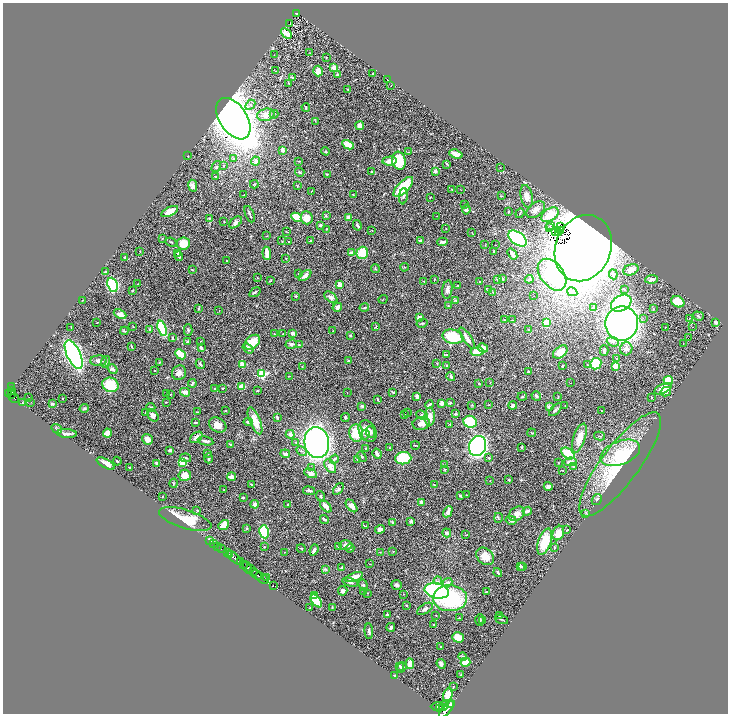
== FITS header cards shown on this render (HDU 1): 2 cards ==
NAXIS1  =                 1451
NAXIS2  =                 1423

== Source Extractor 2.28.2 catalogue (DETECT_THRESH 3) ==
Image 1451 x 1423 px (HDU 1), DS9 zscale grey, zoomed out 1/2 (1 PNG px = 2 x 2 image px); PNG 730 x 716 px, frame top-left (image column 2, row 1422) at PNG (3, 3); each listed source drawn as its Kron ellipse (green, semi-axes under 4 px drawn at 4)
Background 0.687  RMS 0.028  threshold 0.0846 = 3 sigma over >= 5 px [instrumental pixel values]
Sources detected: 482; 21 cannot appear on this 1/2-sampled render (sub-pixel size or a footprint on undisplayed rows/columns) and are neither listed nor drawn; the other 461 listed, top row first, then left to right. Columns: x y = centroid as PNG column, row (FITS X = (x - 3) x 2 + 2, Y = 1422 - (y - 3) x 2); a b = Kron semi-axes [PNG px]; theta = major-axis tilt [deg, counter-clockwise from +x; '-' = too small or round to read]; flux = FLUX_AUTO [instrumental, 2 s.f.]
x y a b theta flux
297 13 4 3 - 85
290 24 2 1 - 1.8
286 33 6 3 -44 34
310 53 2 1 - 1.4
274 55 2 2 - 2.4
326 57 3 2 - 2.2
334 67 3 2 - 50
276 71 3 2 - 2.6
318 71 5 4 - 39
372 73 2 2 - 2
338 75 3 3 - 11
292 77 4 2 - 5.8
387 80 2 2 - 2.2
288 83 2 2 - 2.1
391 85 3 1 - 1.5
348 89 3 2 - 4.5
250 105 6 4 45 12
306 107 4 2 - 5.6
274 114 4 2 - 4.1
266 115 9 6 13 56
233 119 23 13 -57 9800
315 121 3 2 - 1.9
360 126 4 4 - 30
348 145 6 4 -27 85
283 150 2 2 - 66
325 151 4 3 - 4.7
408 152 2 1 - 1.4
456 154 7 4 -18 27
187 156 3 2 - 2
233 159 4 4 - 7.6
256 161 4 4 - 21
299 161 2 2 - 1.8
390 161 7 4 5 39
399 161 9 6 -81 200
447 164 4 2 - 3.4
223 165 3 3 - 5.5
216 167 6 2 59 5
500 167 2 1 - 1.3
372 171 3 2 - 3.4
435 171 4 3 - 12
300 172 5 3 - 7.9
327 174 2 2 - 4.4
216 177 4 2 - 5.2
254 184 4 2 - 4.1
297 185 3 2 - 2.8
193 186 6 4 -80 19
403 187 13 5 45 210
452 189 3 2 - 4
461 190 2 1 - 1.7
311 191 3 2 - 2.2
243 195 3 2 - 1.9
353 195 2 2 - 4
403 196 8 3 83 12
501 196 3 2 - 2.6
527 196 12 6 -78 43
430 197 2 2 - 3
465 205 2 2 - 2.9
466 210 5 4 - 18
536 210 10 6 37 31
170 211 9 4 26 53
508 211 3 2 - 4.8
520 213 5 3 - 6.2
250 214 8 3 -67 10
326 215 4 3 - 5
550 215 9 6 33 99
437 216 2 2 - 1.9
297 217 6 4 -26 130
348 217 3 3 - 17
209 218 3 2 - 3.3
307 218 7 6 - 49
224 221 3 2 - 1.5
236 222 7 4 40 20
320 225 4 3 - 9.4
357 225 5 2 - 11
551 226 3 2 - 8.5
560 226 3 2 - 1.8
549 227 3 2 - 0.66
326 229 3 2 - 2.8
446 229 2 1 - 2
372 230 2 2 - 2.1
286 231 3 2 - 2
560 231 2 1 - 0.15
556 232 2 1 - 2.4
559 232 2 2 - 2.4
472 233 3 1 - 1.7
267 236 2 2 - 3.5
162 238 3 2 - 3.7
518 238 10 6 -36 900
282 241 3 2 - 1.8
288 241 2 1 - 2.3
311 241 4 3 - 5
420 241 4 2 - 8.9
171 242 6 2 -24 6.1
442 242 5 2 - 11
183 243 6 6 - 110
485 245 3 2 - 2
495 245 2 1 - 1.4
583 248 34 27 68 14000
140 251 2 2 - 2
494 251 3 2 - 4.8
178 253 3 2 - 6.8
267 253 6 2 -83 72
351 253 3 3 - 18
362 253 6 6 - 100
512 254 6 2 -52 32
179 256 5 3 - 13
124 258 2 2 - 3.5
286 258 2 2 - 2.4
227 261 2 2 - 2.4
404 267 4 2 - 4.3
375 268 4 3 - 4.7
192 270 3 2 - 4.3
631 270 8 5 21 42
106 271 3 3 - 3.2
298 273 2 2 - 5
613 274 5 3 - 5.3
552 275 18 11 -52 440
305 276 7 3 38 30
257 278 2 2 - 2.5
497 279 3 3 - 6.3
503 279 3 2 - 5.1
529 279 4 3 - 8
652 279 6 4 6 19
270 280 3 2 - 3.5
434 280 3 2 - 2.7
424 282 2 2 - 3.5
479 282 3 2 - 4.6
138 284 3 2 - 1.9
112 285 7 5 -66 570
340 285 2 2 - 120
458 286 3 2 - 3.1
624 289 2 2 - 2.4
447 290 9 5 82 20
488 290 2 2 - 8.8
132 291 3 3 - 3.8
255 292 6 3 36 9.6
493 292 2 2 - 2.9
572 292 5 3 - 23
296 296 3 2 - 5
534 296 2 1 - 2.2
331 297 7 4 -38 20
383 299 5 1 - 1.9
82 300 3 2 - 2
455 300 4 2 - 4.3
678 302 7 5 -29 150
621 303 11 7 30 370
448 305 3 2 - 3.3
337 307 5 3 - 25
594 307 3 2 - 11
199 308 4 2 - 4.7
364 308 5 2 - 4.5
653 309 4 2 - 3.7
219 311 2 2 - 1.8
120 314 7 4 -25 27
698 316 5 3 - 7.3
419 318 4 3 - 22
643 318 2 2 - 4.6
689 318 2 1 - 1.2
504 320 3 3 - 3.8
512 320 3 2 - 2.1
546 322 3 2 - 130
715 322 4 3 - 11
97 323 2 1 - 3.4
422 323 6 2 13 7.1
622 324 17 16 - 3300
133 326 4 2 - 2.5
71 327 2 2 - 2
376 327 4 2 - 3.9
665 327 2 1 - 2.4
692 327 2 1 - 1.8
162 328 8 4 -73 270
150 330 4 3 - 7.1
188 330 6 3 -90 6.3
528 330 3 3 - 3.8
124 331 4 2 - 4.3
333 331 2 1 - 2.2
293 333 2 2 - 65
274 334 2 1 - 3.3
283 334 2 2 - 4.2
350 335 3 3 - 6.9
453 337 10 7 -14 220
172 338 4 2 - 4
467 338 12 3 -57 33
689 338 2 1 - 3.9
187 341 3 3 - 5.3
201 341 2 2 - 2.1
252 342 9 6 41 100
613 342 6 4 -19 18
291 344 6 4 16 11
683 344 3 2 - 2.1
299 345 4 3 - 6
131 346 3 2 - 6.4
201 348 4 2 - 13
248 348 6 4 -37 21
483 348 5 3 - 74
626 349 6 6 - 29
604 351 5 4 - 12
477 352 6 4 7 100
560 352 8 5 39 50
180 354 6 4 -42 110
74 355 15 6 -65 2100
447 355 3 2 - 8.6
617 359 4 3 - 9.3
98 361 8 5 0 22
348 361 4 3 - 4.5
105 362 6 3 68 15
160 362 3 2 - 5.2
437 363 2 2 - 3.1
200 364 5 2 - 9
596 364 6 5 - 200
242 365 2 2 - 110
447 365 3 3 - 5
587 365 3 2 - 3.3
302 366 3 2 - 1.7
562 366 2 2 - 19
615 366 2 2 - 130
112 369 5 3 - 21
155 371 2 2 - 6.9
528 372 4 3 - 4.9
179 373 7 7 - 28
262 374 3 3 - 470
289 376 3 2 - 2.2
451 376 4 2 - 13
668 380 5 4 - 89
490 382 2 2 - 1.8
192 383 4 2 - 7.3
571 383 2 1 - 1.6
479 384 2 2 - 3.3
110 385 8 7 - 150
12 387 3 1 - 46
242 387 4 4 - 53
214 388 3 2 - 2.9
223 388 3 2 - 7.1
663 389 9 4 25 72
258 390 2 2 - 5
12 391 4 2 - 250
185 392 5 3 - 37
393 392 4 2 - 8.5
666 392 5 4 - 24
8 393 4 2 - 450
347 393 2 2 - 1.9
12 394 2 1 - 32
166 394 3 1 - 2.8
170 394 2 2 - 3.2
417 396 4 3 - 13
522 396 4 2 - 5.2
536 396 5 4 - 9.1
29 397 2 1 - 28
558 397 2 2 - 3.1
14 398 5 2 - 200
62 398 3 2 - 2.4
651 398 2 2 - 3.2
378 399 4 2 - 6.5
31 402 2 1 - 1.2
166 402 2 1 - 3.2
22 403 3 2 - 2.7
442 403 3 3 - 15
451 403 4 3 - 3.6
52 404 3 3 - 8.8
429 405 4 2 - 14
472 405 3 2 - 2.7
489 405 3 1 - 1.8
513 405 4 3 - 14
362 406 3 3 - 9.9
549 406 3 3 - 22
565 406 2 2 - 2.1
151 407 4 3 - 5
84 408 4 3 - 6.8
555 410 8 3 44 11
225 411 3 2 - 2.3
602 411 3 2 - 2.3
145 412 3 2 - 2.7
197 412 2 2 - 3.4
408 412 2 1 - 1.4
456 414 4 3 - 6.5
153 415 7 5 -49 20
404 415 2 2 - 4
422 415 6 4 -21 9.7
430 416 9 5 -90 32
345 417 4 4 - 7.7
277 418 4 2 - 7.5
255 421 14 5 -68 73
195 422 3 2 - 8.1
248 422 4 4 - 8.4
470 422 7 6 - 270
421 424 9 6 9 31
450 424 3 2 - 3.4
218 425 9 7 -32 51
57 429 5 1 - 4
367 431 11 8 -63 53
370 432 6 4 -84 22
107 433 4 4 - 50
356 433 9 7 -77 130
531 433 4 3 - 5.4
67 434 10 2 -4 18
290 434 4 3 - 33
365 435 5 3 - 9.3
600 436 5 2 - 3.9
196 437 7 4 38 23
579 438 15 6 71 70
147 439 6 5 - 36
205 441 8 3 -12 18
296 442 3 3 - 5.6
317 442 15 12 -83 2200
230 444 3 2 - 7
415 445 4 2 - 4.3
478 446 10 8 70 1400
521 447 3 2 - 3.4
365 448 3 2 - 3.6
389 448 3 2 - 2.8
170 450 3 3 - 15
302 451 6 4 -30 11
208 453 3 3 - 5.9
568 453 7 5 -38 120
620 453 21 11 21 150
285 454 5 3 - 19
377 454 5 2 - 27
362 457 6 3 -56 6.9
186 458 5 3 - 7.7
209 458 5 3 - 10
403 458 8 6 5 190
489 458 4 3 - 5.9
334 459 5 3 - 11
357 459 3 2 - 2.3
117 461 4 2 - 5.3
570 462 6 3 6 22
157 463 4 4 - 9.7
183 463 3 3 - 100
558 463 3 2 - 2.6
106 464 10 4 -30 38
444 464 2 2 - 3.9
620 464 63 18 53 410
330 466 8 5 -56 40
573 466 4 3 - 4.5
130 468 2 2 - 5.7
311 468 2 1 - 2
445 470 4 3 - 4.3
562 470 2 2 - 3
311 473 7 4 -25 20
185 475 6 5 - 54
231 477 4 2 - 40
509 480 2 2 - 13
490 481 2 1 - 1.4
174 483 4 3 - 5.6
251 485 4 2 - 7.1
434 485 3 2 - 3.4
548 486 4 4 - 21
338 489 7 4 52 12
224 490 3 2 - 3.2
309 491 6 3 -8 12
466 495 2 2 - 1.8
321 496 5 3 - 7.2
460 496 3 2 - 5.7
162 497 2 2 - 2.5
243 497 2 2 - 19
597 499 6 4 56 9.8
422 502 3 2 - 33
255 504 4 4 - 15
288 504 3 2 - 2.6
326 506 7 4 -48 32
351 506 7 4 -51 35
197 510 2 2 - 4.6
527 511 5 3 - 22
448 512 6 4 61 22
586 513 3 3 - 4
517 514 8 6 40 37
498 518 5 2 - 3.9
185 519 27 9 -17 130
324 519 5 2 - 8.8
511 520 5 3 - 17
411 521 3 3 - 12
392 522 4 3 - 4.6
224 525 6 4 38 58
366 526 3 2 - 2
246 528 3 3 - 6.2
380 529 5 4 - 19
567 530 2 2 - 5.4
264 532 6 4 -77 180
447 533 5 3 - 15
558 533 7 5 65 67
466 535 2 2 - 4.2
210 541 2 1 - 12
545 542 13 6 71 150
214 544 4 2 - 60
346 545 6 5 - 15
218 546 2 2 - 170
264 547 2 2 - 8.2
338 547 4 2 - 4.1
554 547 3 2 - 5.8
301 548 4 2 - 4.1
350 548 4 3 - 7.7
221 549 3 2 - 270
314 550 6 3 69 19
393 551 3 2 - 2.6
284 552 2 2 - 1.9
380 552 3 2 - 2
227 553 3 2 - 210
229 555 2 1 - 190
485 556 10 7 -45 59
235 558 9 3 -42 2600
241 561 4 3 - 330
370 564 3 2 - 2.3
243 565 2 2 - 170
520 566 4 3 - 4.6
522 567 3 2 - 3.2
247 568 6 3 -64 600
342 568 4 4 - 6.9
251 569 3 3 - 540
326 570 4 2 - 4.5
254 571 3 1 - 140
498 573 5 2 - 7.8
257 575 6 2 -36 880
267 577 2 1 - 1.5
354 577 9 3 22 58
262 578 7 3 -35 1100
438 581 4 3 - 8.4
350 582 8 3 -18 12
447 583 5 4 - 12
273 585 2 1 - 28
363 585 6 3 -70 8.1
397 585 5 4 - 14
343 591 5 4 - 21
363 591 2 2 - 1.5
437 591 12 7 -12 990
486 592 2 2 - 2.5
368 593 2 2 - 2.2
404 594 2 1 - 3.7
315 596 3 2 - 12
450 598 17 13 -2 530
316 601 7 4 -51 160
406 605 2 2 - 5.3
309 608 2 1 - 1.7
332 608 4 3 - 4.3
425 609 9 4 33 16
387 615 3 3 - 12
436 615 2 1 - 2.4
499 616 2 2 - 2.2
459 618 3 2 - 3.2
502 619 7 2 -20 4.7
480 620 6 2 89 4
483 621 4 2 - 6.1
433 624 2 2 - 5.8
391 627 4 3 - 12
369 631 8 4 -87 14
458 637 6 5 - 59
441 647 2 2 - 5.8
463 656 4 3 - 6.9
465 662 5 3 - 79
410 664 5 3 - 52
441 664 5 4 - 15
400 666 3 3 - 5.2
402 667 5 3 - 7.9
461 675 3 2 - 3.4
395 676 3 2 - 6.3
453 687 2 1 - 2.5
448 695 7 4 75 48
450 703 3 1 - 220
438 706 7 4 2 2000
444 706 5 2 - 310
440 708 3 2 - 600
447 709 10 3 48 3200
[21 sub-pixel or undisplayed-footprint detections neither listed nor drawn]